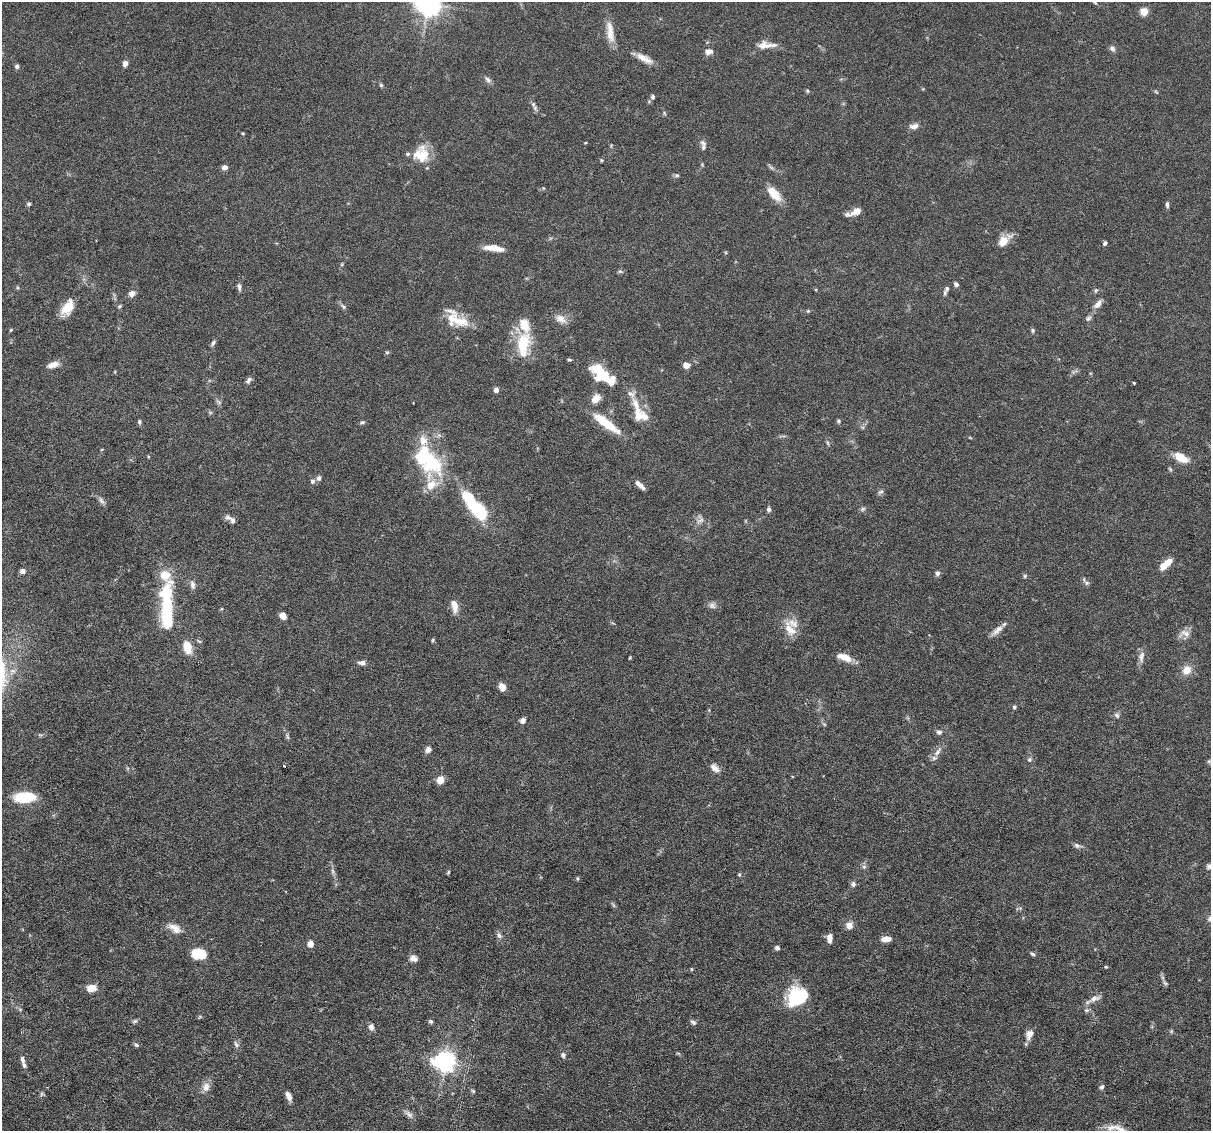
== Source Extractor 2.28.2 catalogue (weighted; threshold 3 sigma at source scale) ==
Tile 7 of 4 x 4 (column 3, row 2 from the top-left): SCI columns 2421-3629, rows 2488-3616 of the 4839 x 4859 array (HDU 1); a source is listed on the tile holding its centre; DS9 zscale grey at full resolution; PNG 1213 x 1133 px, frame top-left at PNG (2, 2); no overlay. Nothing masked; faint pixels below the display range render black.
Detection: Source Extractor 2.28.2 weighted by HDU 2 'WHT'; one run over the whole footprint, this tile lists its part. Background 0.0627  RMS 0.003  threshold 0.0122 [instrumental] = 3 sigma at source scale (4.09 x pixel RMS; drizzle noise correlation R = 1.36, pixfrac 0.8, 0.05/0.05 arcsec/px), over >= 5 px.
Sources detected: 182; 2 too faint to see at this stretch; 5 inside a brighter object's white glare — not listed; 16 inside a brighter listed object's ellipse — not listed separately; the other 159 listed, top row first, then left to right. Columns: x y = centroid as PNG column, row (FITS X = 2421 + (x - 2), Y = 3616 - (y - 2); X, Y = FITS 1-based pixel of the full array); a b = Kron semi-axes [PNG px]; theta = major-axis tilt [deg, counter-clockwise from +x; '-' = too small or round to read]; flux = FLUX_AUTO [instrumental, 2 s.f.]
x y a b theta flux
1094 2 7 4 -31 0.42
429 3 7 7 - 280
1144 12 5 5 - 9.5
610 32 30 9 -82 3.9
765 45 22 10 2 3
1112 49 8 6 -22 0.82
708 52 10 7 5 1.4
644 58 24 7 -27 2.7
125 64 7 5 74 1.4
17 66 6 5 - 0.63
488 80 10 6 -39 0.87
381 85 6 4 -46 0.39
807 91 5 4 - 0.36
653 97 6 5 - 0.61
533 104 8 6 -87 0.75
664 113 6 3 -71 0.34
914 126 12 7 9 1.4
243 133 4 3 - 0.3
585 143 4 3 - 0.23
703 147 10 6 89 1
421 154 21 19 79 6.2
601 160 5 4 - 0.33
225 167 6 5 - 1.1
677 175 6 5 - 0.51
543 188 5 3 - 0.23
774 194 21 10 -48 4.4
29 204 5 5 - 0.51
1167 205 8 4 -88 0.63
856 211 16 9 29 2.3
1004 241 15 8 44 4.2
1105 243 5 4 - 0.64
493 247 20 8 3 3.2
342 264 6 3 72 0.32
620 271 7 5 -16 0.47
956 284 5 4 - 0.78
239 287 9 5 -85 0.85
947 289 10 6 67 0.84
1096 290 7 5 82 0.47
132 294 8 7 - 1.5
1098 304 14 7 51 1.6
119 306 6 4 41 0.38
68 307 20 12 53 4.4
343 307 8 5 -45 0.64
808 311 5 4 - 0.3
1088 318 8 6 32 0.69
456 319 32 16 -32 7.1
560 319 16 10 -29 2.3
11 330 5 3 - 0.27
1033 330 6 5 - 0.47
213 343 9 5 60 0.61
523 344 29 15 83 12
387 352 5 5 - 0.38
569 360 6 3 -9 0.34
53 365 14 7 18 2.2
686 365 5 5 - 2.9
600 371 16 14 -47 10
248 380 9 5 53 0.78
1134 383 3 3 - 0.24
496 390 6 5 - 1
596 399 13 9 41 2.3
219 402 9 5 -36 0.62
636 404 23 9 -66 4
838 421 5 4 - 0.39
139 422 6 4 84 0.5
362 422 7 4 15 0.49
606 423 35 9 -37 8.9
828 443 6 4 -70 0.4
1182 458 14 7 -30 5.1
432 462 43 28 -68 19
1170 469 6 4 -46 0.37
319 478 6 5 - 0.83
313 481 6 6 - 0.7
640 485 13 5 -42 1.6
880 492 9 4 26 0.57
101 500 11 6 -53 0.89
769 509 6 5 - 0.73
863 509 8 5 27 0.56
478 510 20 10 -46 20
228 518 11 6 -20 1.1
700 519 13 9 82 1.5
1164 566 11 7 41 3.4
22 571 6 6 - 1
937 573 6 6 - 0.82
165 575 27 13 -51 5.5
1025 576 6 4 48 0.38
1086 582 12 5 -51 0.76
192 585 13 7 -84 1.2
454 605 15 7 -79 2.8
283 616 6 5 - 3
167 617 21 11 -87 13
793 623 22 13 -3 3.5
997 630 19 6 39 1.9
1185 633 15 8 -28 1.7
433 640 5 4 - 0.34
187 647 11 7 -77 6.2
844 657 18 8 -20 3.1
1141 657 17 8 80 1.7
630 658 4 3 - 0.27
362 663 9 5 -4 1.1
1187 670 12 10 59 2.9
502 687 7 5 -65 3.1
1014 707 5 5 - 0.54
1117 715 8 6 -54 0.72
523 721 7 6 - 1.1
824 724 6 4 -19 0.32
939 732 7 6 - 0.88
287 737 8 4 -80 0.5
428 750 8 7 - 1
938 752 17 6 55 1.8
1029 760 6 6 - 0.59
1209 761 6 5 - 0.41
284 766 2 2 - 0.22
715 768 14 7 -41 1.7
440 780 8 7 - 2.8
25 797 21 10 3 10
1077 846 10 6 -22 0.87
1210 866 9 6 15 0.97
864 867 6 6 - 0.6
333 871 9 4 -81 0.72
448 872 6 4 60 0.3
739 875 5 4 - 0.33
577 878 6 3 -71 0.3
853 884 8 7 - 0.78
1020 908 5 5 - 0.41
849 925 10 9 - 1.8
175 928 19 9 -31 2.6
499 935 10 6 -57 0.84
829 938 9 5 89 1.8
886 939 10 6 5 2.2
310 944 6 5 - 2
777 948 5 4 - 0.81
198 954 16 11 -8 5.9
1032 954 8 4 -31 0.53
414 958 10 7 -19 1.3
1106 967 4 3 - 0.25
691 969 5 3 - 0.23
1165 983 7 4 -44 0.5
92 988 8 6 4 4
1094 998 14 7 15 1.7
794 999 22 17 -84 13
1086 1010 7 5 18 0.61
135 1021 7 5 17 0.54
431 1021 6 5 - 0.54
693 1022 8 5 -30 0.67
371 1027 8 7 - 1.1
1171 1031 6 4 -47 0.36
1029 1034 14 9 65 2
236 1044 10 6 -57 0.78
136 1045 7 4 -44 0.54
563 1055 7 6 - 0.74
22 1059 10 5 -78 0.96
445 1061 7 7 - 180
206 1087 13 10 81 2
1102 1087 6 5 - 0.67
473 1091 5 5 - 0.38
42 1094 6 5 - 0.47
288 1096 10 5 -61 1.6
409 1114 12 7 -39 1.2
1111 1128 23 7 12 2.3
Isophote crosses this tile's border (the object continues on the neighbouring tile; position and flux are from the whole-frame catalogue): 3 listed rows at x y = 1094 2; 429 3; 1210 866